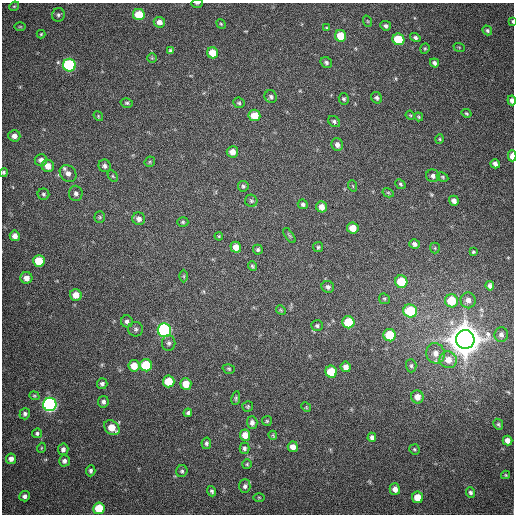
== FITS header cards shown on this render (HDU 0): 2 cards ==
NAXIS1  =                  512
NAXIS2  =                  512

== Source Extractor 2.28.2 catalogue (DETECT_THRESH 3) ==
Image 512 x 512 px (HDU 0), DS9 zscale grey, 1 PNG px = 1 image px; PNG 516 x 516 px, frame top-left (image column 1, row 512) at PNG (2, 3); each listed source drawn as its Kron ellipse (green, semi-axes under 4 px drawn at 4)
Background 393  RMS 10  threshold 30.2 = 3 sigma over >= 5 px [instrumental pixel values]
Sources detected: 145; all 145 listed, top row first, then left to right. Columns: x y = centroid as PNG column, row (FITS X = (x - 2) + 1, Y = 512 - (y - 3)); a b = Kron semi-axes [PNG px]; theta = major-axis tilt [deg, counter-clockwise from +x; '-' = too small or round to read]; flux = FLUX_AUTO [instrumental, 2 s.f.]
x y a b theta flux
197 3 6 2 0 6.9e+02
14 6 5 4 - 8.4e+02
58 15 7 6 - 1.6e+03
139 15 6 5 - 2.0e+04
367 21 6 3 -71 6.5e+02
512 21 3 2 - 7.6e+02
159 22 6 5 - 3.8e+03
221 24 5 4 - 7.3e+02
386 26 5 5 - 1.8e+03
20 27 6 4 0 7.1e+02
327 28 4 3 - 7.2e+02
487 30 5 4 - 1.3e+03
41 34 4 4 - 7.2e+02
341 36 6 5 - 1.5e+04
415 37 5 4 - 1.5e+03
398 39 6 5 - 2.6e+04
459 47 6 3 -19 5.6e+02
425 49 5 4 - 8.7e+02
171 51 4 3 - 1.4e+03
212 53 5 5 - 1.1e+04
152 58 5 4 - 6.7e+02
326 63 6 5 - 1.6e+03
434 63 5 4 - 1.9e+03
69 65 6 6 - 7.4e+04
271 97 6 6 - 1.6e+03
377 98 6 5 - 1.6e+03
344 99 5 5 - 1.1e+03
512 100 5 3 - 2.5e+03
127 103 6 4 -13 1.1e+03
239 103 6 5 - 1.1e+03
466 113 5 4 - 8.3e+02
254 115 6 5 - 1.1e+04
410 115 5 3 - 6.6e+02
98 116 5 4 - 7.5e+02
419 117 5 3 - 7.8e+02
334 122 6 5 - 1.5e+03
14 136 6 5 - 3.6e+03
440 139 5 3 - 6.7e+02
337 145 6 5 - 2.8e+03
232 152 6 5 - 5.1e+03
512 156 6 3 89 7.2e+03
41 160 6 6 - 2.9e+03
150 162 6 5 - 8.8e+02
495 164 5 4 - 2.4e+03
48 166 6 6 - 6.2e+03
105 166 6 6 - 1.9e+03
4 172 4 4 - 9.9e+02
68 173 9 7 -49 3.8e+03
113 176 6 4 -59 9.3e+02
433 176 6 6 - 2.1e+03
443 177 6 4 -28 9.3e+02
400 184 5 4 - 9.4e+02
243 186 5 5 - 1.2e+03
353 186 5 3 - 5.7e+02
76 193 8 6 -87 2.1e+03
388 193 6 4 -29 8.5e+02
43 194 6 5 - 1.3e+03
251 201 6 6 - 1.3e+03
454 201 5 4 - 3.1e+03
303 204 5 4 - 1.4e+03
322 207 5 5 - 5.5e+03
100 217 6 5 - 1.1e+03
139 219 6 6 - 2.8e+03
183 222 5 4 - 9.4e+02
353 228 6 5 - 7.4e+03
15 236 5 5 - 4.0e+03
219 236 4 3 - 6.9e+02
289 236 8 3 -55 9.7e+02
414 244 5 5 - 2.3e+03
236 247 5 5 - 6.0e+03
318 247 5 5 - 1.0e+03
435 248 5 5 - 8.0e+02
258 250 5 5 - 1.3e+03
473 252 3 3 - 8.3e+02
39 261 6 6 - 1.7e+04
252 266 5 3 - 1.0e+03
184 276 6 4 -90 9.6e+02
26 278 6 6 - 5.1e+03
401 282 6 6 - 2.2e+04
490 286 5 4 - 2.0e+03
328 287 6 6 - 2.0e+03
76 295 6 5 - 6.9e+03
384 299 6 5 - 1.0e+03
468 300 8 7 - 3.6e+03
451 301 6 6 - 2.1e+04
281 310 5 4 - 7.5e+02
410 311 7 6 - 3.5e+04
127 321 6 6 - 1.9e+03
348 322 6 6 - 2.6e+04
317 326 6 5 - 1.4e+03
136 329 7 7 - 1.7e+03
164 330 7 6 - 1.2e+05
501 334 7 6 - 2.2e+03
390 335 6 6 - 2.4e+04
465 339 9 9 - 2.1e+06
169 343 8 7 - 2.0e+03
435 353 10 9 - 5.6e+03
448 360 9 8 - 7.7e+03
146 365 6 6 - 3.1e+04
134 366 6 5 - 8.9e+03
411 366 7 5 -88 1.5e+03
346 367 5 5 - 3.7e+03
229 369 6 4 -16 9.9e+02
331 372 6 5 - 1.7e+04
169 381 6 6 - 1.6e+04
102 384 5 5 - 2.0e+03
186 384 6 5 - 1.0e+04
34 396 5 4 - 8.3e+02
417 397 6 6 - 5.5e+03
236 398 7 4 78 1.0e+03
103 402 5 5 - 1.8e+03
50 404 6 6 - 2.0e+05
248 406 5 5 - 8.7e+02
306 407 5 4 - 6.3e+02
188 413 4 4 - 1.3e+03
25 414 6 5 - 1.7e+03
267 421 5 4 - 8.1e+02
252 422 6 5 - 2.5e+03
498 424 6 4 -63 1.0e+03
112 428 8 6 -41 1.0e+04
37 433 5 4 - 1.2e+03
245 435 5 5 - 6.1e+03
273 435 4 3 - 7.9e+02
372 437 4 4 - 2.0e+03
507 440 5 4 - 3.9e+03
206 443 6 5 - 1.5e+03
293 447 5 5 - 4.9e+03
41 448 5 3 - 5.8e+02
244 448 5 5 - 1.6e+03
63 449 6 5 - 2.2e+03
414 449 5 5 - 1.0e+03
11 459 5 5 - 3.2e+03
64 461 5 5 - 2.2e+03
247 464 5 5 - 8.8e+02
91 471 5 5 - 1.5e+03
182 471 6 5 - 1.3e+03
506 475 4 4 - 7.3e+02
245 486 7 5 88 2.0e+03
395 489 6 5 - 4.2e+03
212 491 5 4 - 1.3e+03
470 493 5 4 - 1.6e+03
25 496 5 5 - 2.4e+03
259 497 5 3 - 6.7e+02
417 497 6 5 - 1.1e+04
99 508 6 5 - 1.8e+04
At the frame edge (FLAGS 8, measured only in part): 5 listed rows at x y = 197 3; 512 21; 512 100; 512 156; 4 172